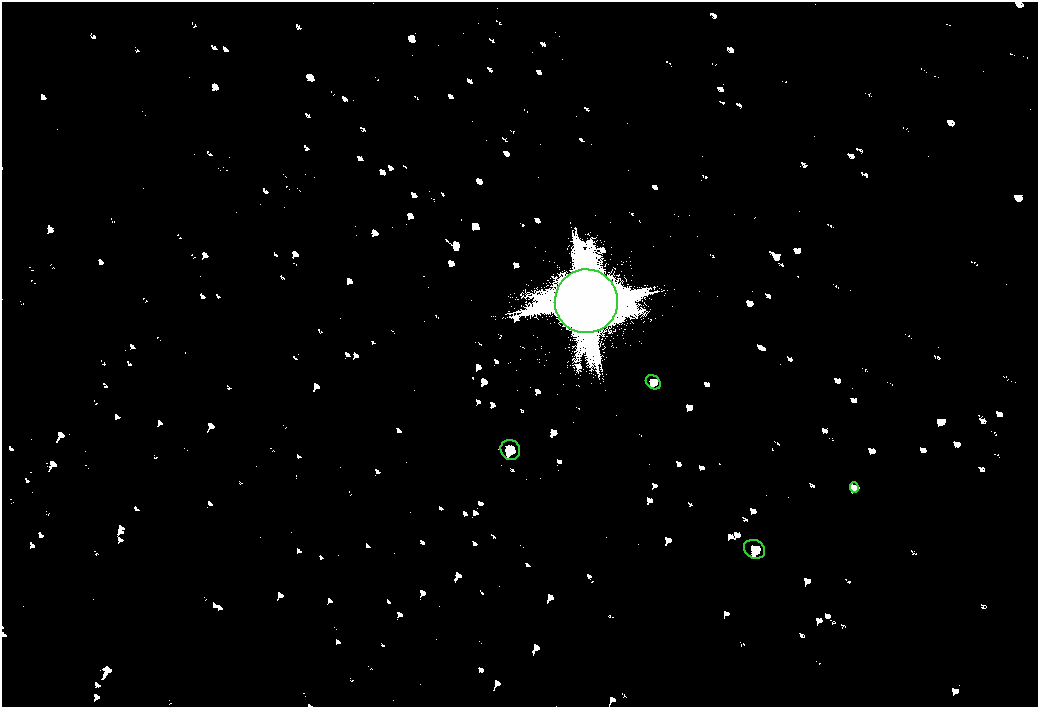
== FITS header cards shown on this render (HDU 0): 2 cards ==
NAXIS1  =                 2072
NAXIS2  =                 1410

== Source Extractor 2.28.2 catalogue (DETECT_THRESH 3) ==
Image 2072 x 1410 px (HDU 0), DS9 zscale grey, zoomed out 1/2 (1 PNG px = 2 x 2 image px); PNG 1040 x 709 px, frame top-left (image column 1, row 1410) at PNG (2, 2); each listed source drawn as its Kron ellipse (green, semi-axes under 4 px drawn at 4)
Background 80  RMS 28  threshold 83.2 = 3 sigma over >= 5 px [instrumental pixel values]
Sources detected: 5; all 5 listed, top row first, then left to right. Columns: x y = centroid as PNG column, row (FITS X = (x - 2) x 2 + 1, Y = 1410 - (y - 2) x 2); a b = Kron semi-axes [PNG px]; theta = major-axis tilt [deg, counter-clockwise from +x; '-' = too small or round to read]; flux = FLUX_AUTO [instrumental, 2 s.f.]
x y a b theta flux
586 301 32 31 - 440000
653 382 8 6 -41 17000
510 450 10 9 - 35000
854 487 5 3 - 9300
755 549 11 9 -29 36000